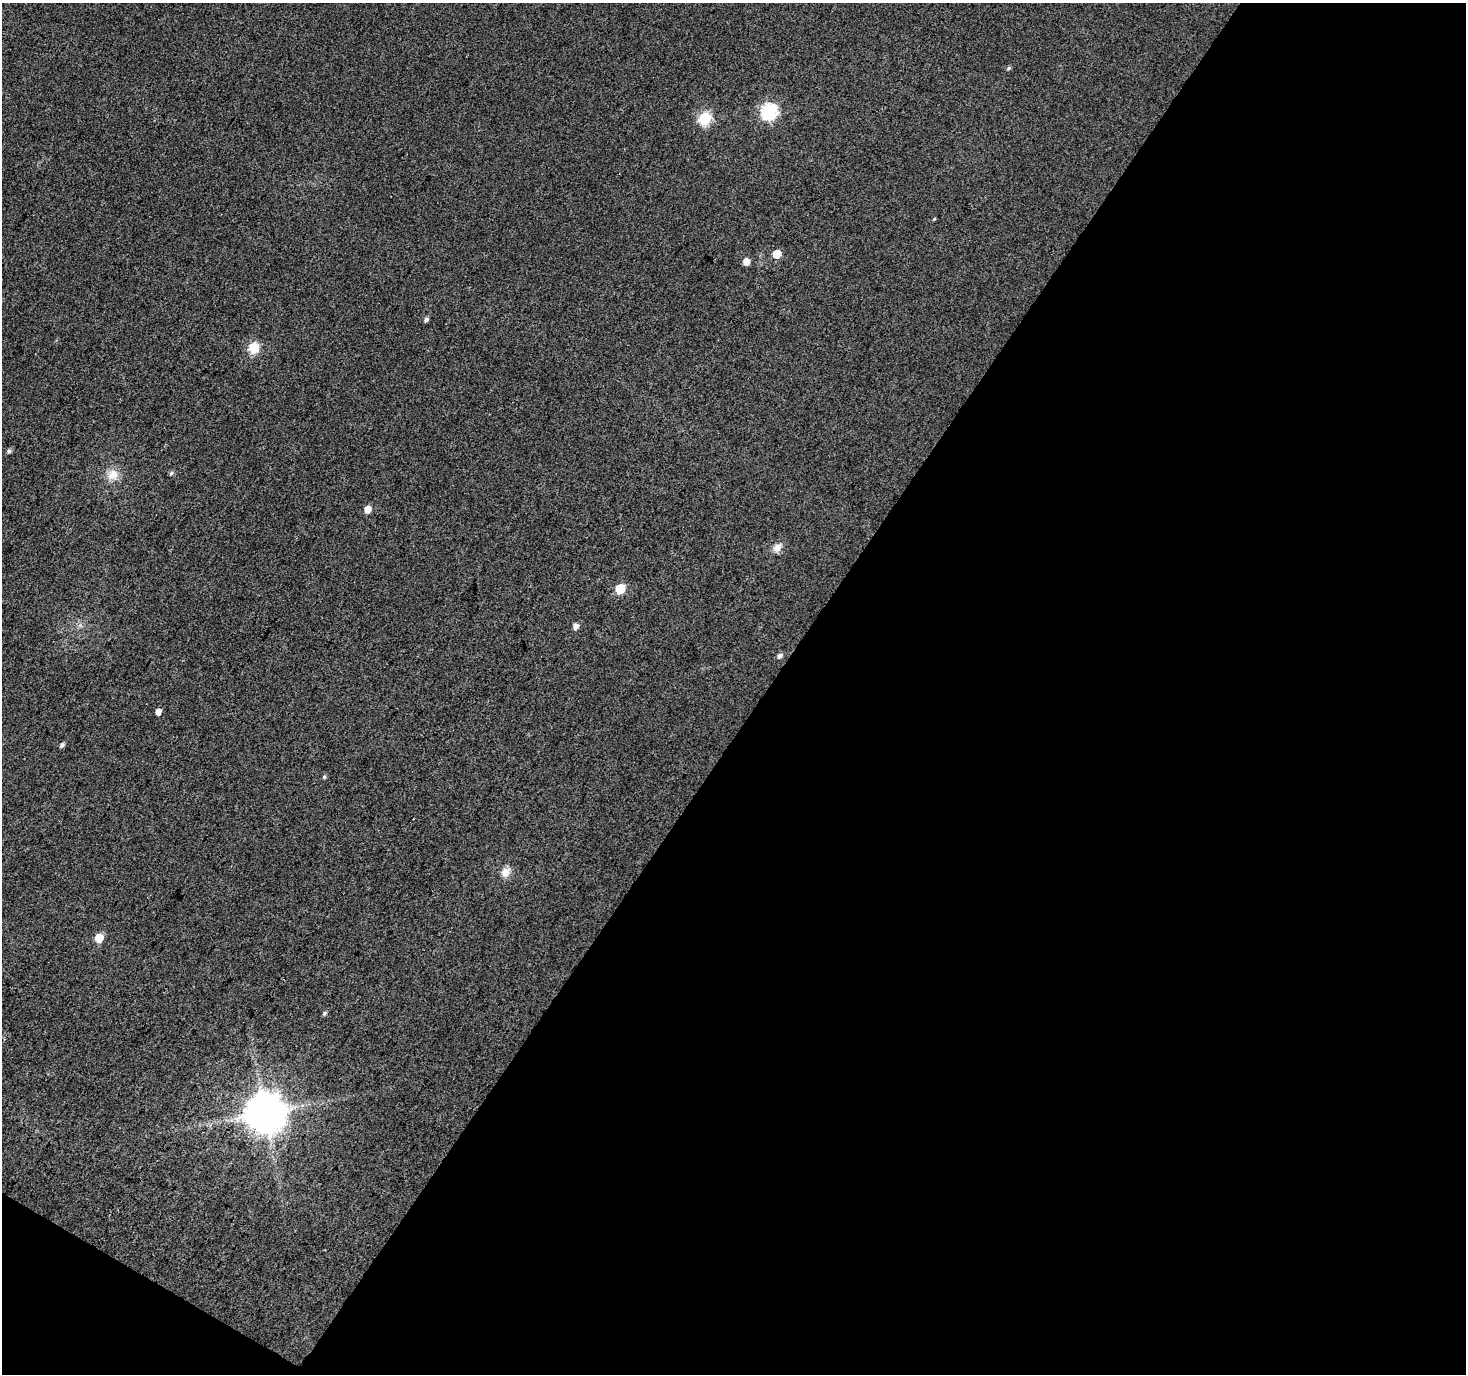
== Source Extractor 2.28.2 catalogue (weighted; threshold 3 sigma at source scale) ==
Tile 4 of 2 x 2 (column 2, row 2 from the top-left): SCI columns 1466-2929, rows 119-1490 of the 2930 x 2962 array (HDU 1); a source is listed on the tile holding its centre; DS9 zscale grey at full resolution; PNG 1468 x 1376 px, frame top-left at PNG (2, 3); no overlay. Shown black and unused: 49% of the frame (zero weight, under 3 of 4 exposures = <1% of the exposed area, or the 3 px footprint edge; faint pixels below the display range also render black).
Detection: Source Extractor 2.28.2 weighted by HDU 2 'WHT'; one run over the whole footprint, this tile lists its part. Background 0.0599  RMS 0.012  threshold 0.0523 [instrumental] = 3 sigma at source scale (4.5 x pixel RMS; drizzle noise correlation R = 1.50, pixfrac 1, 0.0396/0.0396 arcsec/px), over >= 5 px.
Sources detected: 23; all 23 listed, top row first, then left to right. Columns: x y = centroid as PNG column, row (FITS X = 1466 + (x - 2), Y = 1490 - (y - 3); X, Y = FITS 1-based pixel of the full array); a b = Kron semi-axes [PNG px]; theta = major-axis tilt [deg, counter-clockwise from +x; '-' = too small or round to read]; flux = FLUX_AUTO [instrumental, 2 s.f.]
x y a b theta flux
1009 68 6 4 41 2.1
769 111 7 7 - 240
705 118 6 6 - 120
934 219 4 3 - 1
777 254 5 5 - 23
746 261 6 5 - 10
426 319 5 4 - 3.5
254 347 6 6 - 68
9 451 7 5 46 2.1
171 473 6 5 - 2.3
113 475 16 13 41 14
368 509 6 5 - 10
777 547 12 10 37 7.8
620 588 6 6 - 46
576 626 6 5 - 6.2
780 655 7 5 55 4.1
158 712 5 4 - 7.3
62 745 6 5 - 2.9
324 777 5 4 - 1.6
505 872 12 10 62 10
99 938 6 5 - 23
324 1013 6 4 42 1.9
265 1112 11 11 - 3600